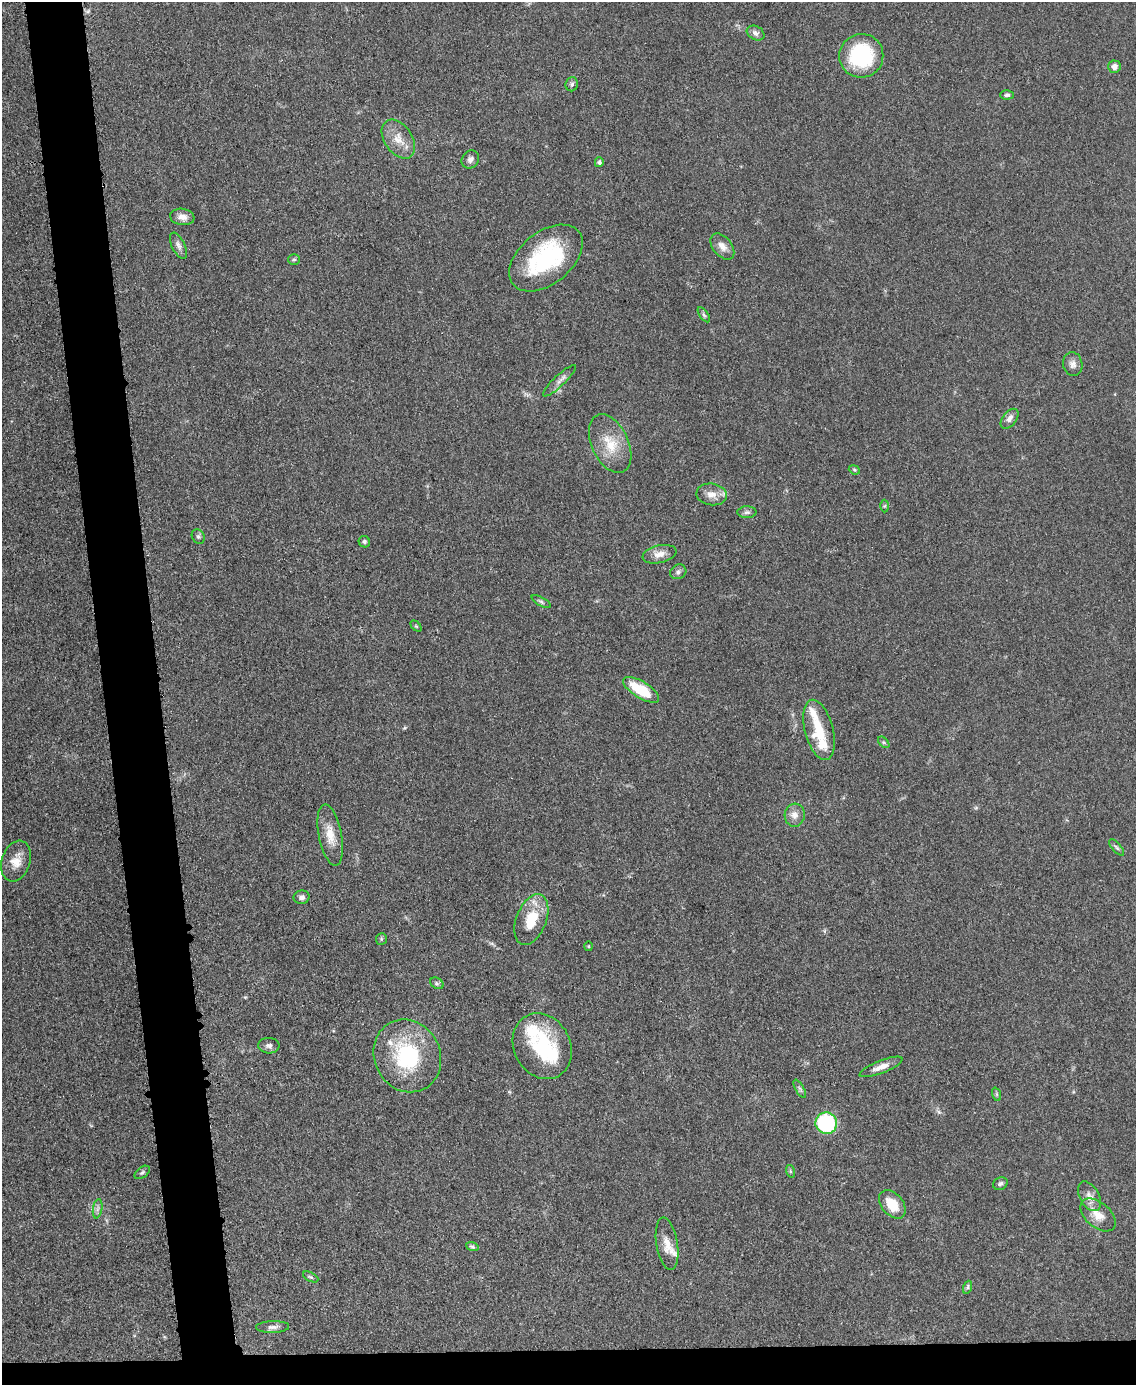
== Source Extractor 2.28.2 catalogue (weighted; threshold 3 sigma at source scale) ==
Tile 11 of 4 x 3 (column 3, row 3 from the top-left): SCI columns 2270-3403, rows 243-1625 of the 4543 x 4526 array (HDU 1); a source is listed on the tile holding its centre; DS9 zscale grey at full resolution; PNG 1138 x 1387 px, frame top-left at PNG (2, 2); each listed source drawn as its Kron ellipse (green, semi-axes under 4 px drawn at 4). Shown black and unused: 7% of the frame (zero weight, under 3 of 5 exposures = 1% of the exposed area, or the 3 px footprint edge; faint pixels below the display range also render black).
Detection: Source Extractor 2.28.2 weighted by HDU 2 'WHT'; one run over the whole footprint, this tile lists its part. Background 0.0622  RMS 0.006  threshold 0.0271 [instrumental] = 3 sigma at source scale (4.5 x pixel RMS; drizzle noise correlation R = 1.50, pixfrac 1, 0.05/0.05 arcsec/px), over >= 5 px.
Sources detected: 65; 1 inside a brighter object's white glare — neither listed nor drawn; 5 inside a brighter listed object's ellipse — not listed separately; the other 59 listed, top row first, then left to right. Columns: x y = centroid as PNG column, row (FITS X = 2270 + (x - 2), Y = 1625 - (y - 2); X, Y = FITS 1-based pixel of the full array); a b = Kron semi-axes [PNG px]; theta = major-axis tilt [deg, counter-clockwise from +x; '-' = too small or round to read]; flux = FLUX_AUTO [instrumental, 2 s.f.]
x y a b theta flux
756 33 9 6 -28 2.7
861 56 22 22 - 52
1114 67 6 6 - 2.9
572 84 7 6 - 1.3
1007 95 7 4 3 1.3
398 139 21 14 -56 9.5
470 159 9 8 - 2.5
599 162 5 4 - 1.5
182 217 12 8 -8 4.4
178 246 14 6 -63 2.8
722 246 15 9 -51 5.1
546 258 42 26 39 64
294 259 6 5 - 1
704 315 9 4 -54 1.2
1073 364 12 9 -82 3.3
559 381 22 5 43 3.3
1010 419 11 7 51 3.2
610 444 31 18 -65 17
854 470 6 4 -22 0.77
712 494 15 11 -7 6
885 506 6 4 88 0.76
747 512 9 6 1 1.7
198 536 7 6 - 1.5
364 542 6 5 - 1.4
659 554 17 9 13 5.2
678 572 8 7 - 1.8
541 602 11 4 -29 1.4
416 626 6 4 -45 0.74
641 690 20 8 -32 23
819 730 31 14 -75 21
884 742 7 4 -45 0.95
795 815 11 10 - 4.3
330 835 31 11 -79 11
1117 848 10 4 -49 1.3
16 861 21 14 71 8.6
302 897 8 6 11 2.1
531 920 26 15 69 19
381 939 6 5 - 0.88
589 946 5 3 - 0.57
437 983 7 5 -31 1.2
269 1046 10 8 -5 2.5
542 1046 34 28 -62 42
407 1056 37 33 -63 53
881 1067 23 6 21 5.1
800 1089 10 4 -60 1.3
996 1094 7 4 -71 0.86
826 1123 11 10 - 52
790 1171 6 4 -72 0.86
142 1172 9 5 37 1.2
1000 1184 7 6 - 1.5
1089 1196 16 9 -60 4.9
892 1204 16 10 -49 13
98 1209 10 4 81 2.1
1098 1215 21 12 -41 8.8
667 1244 26 10 -81 8.3
472 1246 6 4 -20 1.1
311 1277 8 4 -26 1.2
968 1287 7 4 71 1.2
273 1327 16 6 2 3.1